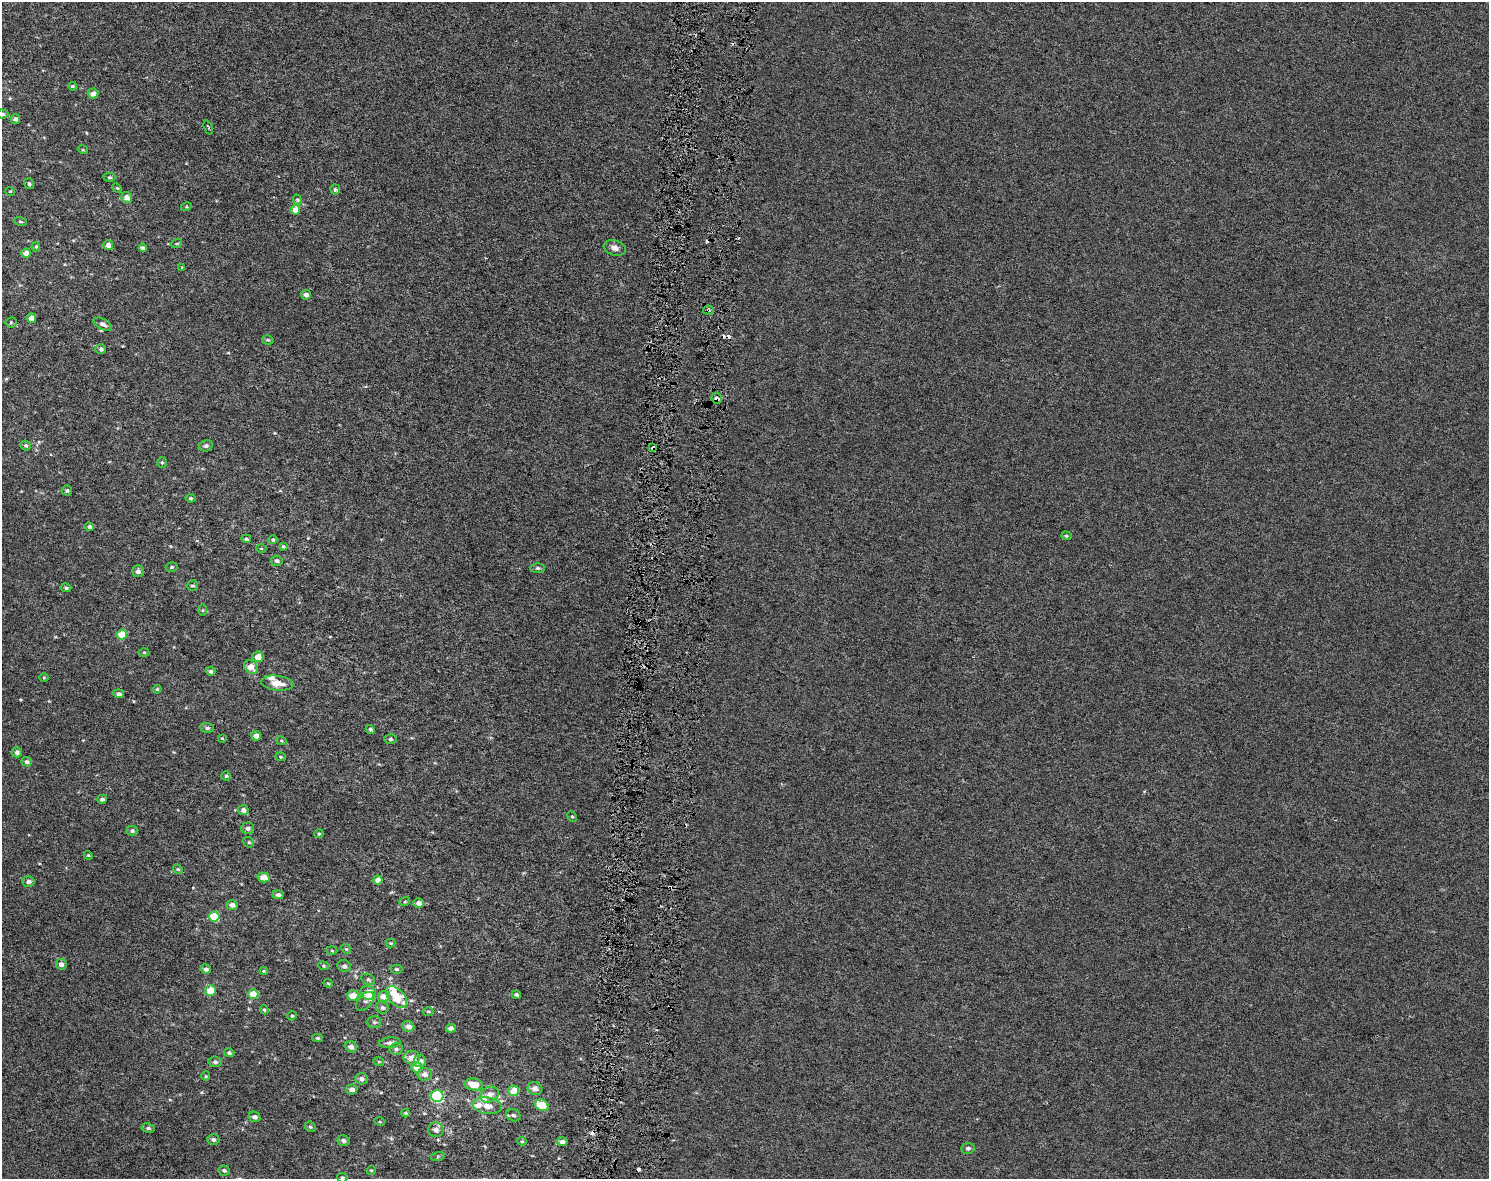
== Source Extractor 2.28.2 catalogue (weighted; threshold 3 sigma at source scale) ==
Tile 8 of 3 x 4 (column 2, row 3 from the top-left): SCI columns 1773-3259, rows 1178-2354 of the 4975 x 4717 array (HDU 1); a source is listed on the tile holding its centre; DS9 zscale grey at full resolution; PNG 1491 x 1181 px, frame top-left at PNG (2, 2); each listed source drawn as its Kron ellipse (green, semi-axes under 4 px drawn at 4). Shown black and unused: <1% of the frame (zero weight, under 3 of 6 exposures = <1% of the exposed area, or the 3 px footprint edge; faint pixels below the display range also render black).
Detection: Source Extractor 2.28.2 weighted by HDU 2 'WHT'; one run over the whole footprint, this tile lists its part. Background -2.74e-05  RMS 0.0023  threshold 0.00955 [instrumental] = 3 sigma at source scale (4.09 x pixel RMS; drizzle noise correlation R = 1.36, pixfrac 0.8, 0.0396/0.0396 arcsec/px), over >= 5 px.
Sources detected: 164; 7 cosmic-ray / hot-pixel residue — neither listed nor drawn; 8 inside a brighter listed object's ellipse — not listed separately; the other 149 listed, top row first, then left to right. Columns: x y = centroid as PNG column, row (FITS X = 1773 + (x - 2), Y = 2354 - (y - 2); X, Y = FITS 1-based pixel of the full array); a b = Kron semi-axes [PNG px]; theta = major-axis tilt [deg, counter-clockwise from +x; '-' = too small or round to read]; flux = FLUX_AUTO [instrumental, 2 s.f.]
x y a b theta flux
72 86 4 3 - 0.32
93 94 5 5 - 1.4
2 114 6 4 -4 0.41
15 119 5 4 - 0.67
208 127 7 3 -70 0.28
83 150 5 3 - 0.19
109 177 6 4 1 0.3
29 184 5 4 - 0.37
117 188 5 3 - 0.19
335 190 5 5 - 0.39
10 191 5 3 - 0.17
127 198 5 5 - 1.5
297 200 5 4 - 0.27
186 207 5 3 - 0.23
295 210 4 4 - 2.8
20 222 6 3 -19 0.23
177 243 5 3 - 0.18
108 245 5 5 - 1.4
36 247 5 4 - 0.28
143 248 4 4 - 0.59
615 248 11 7 -19 1.1
26 253 5 4 - 1.7
182 268 3 3 - 0.24
306 295 5 4 - 0.87
708 310 5 4 - 0.38
32 318 4 4 - 1.8
11 322 5 5 - 0.31
103 324 10 5 -29 0.85
268 340 6 4 -14 0.35
101 349 5 5 - 0.49
717 398 5 5 - 0.73
26 445 5 4 - 0.41
206 446 7 5 14 0.59
653 448 4 4 - 0.67
162 463 5 4 - 0.28
67 490 5 5 - 0.36
191 498 5 4 - 0.34
89 527 5 4 - 0.63
1066 536 5 4 - 0.3
246 539 5 4 - 0.41
273 540 5 4 - 0.27
283 546 4 3 - 0.3
261 548 5 3 - 0.17
277 561 6 5 - 0.57
172 567 6 4 16 0.32
538 568 7 5 0 0.41
138 571 6 6 - 0.89
192 586 5 5 - 0.35
66 588 5 4 - 0.44
203 610 5 4 - 0.25
122 635 5 5 - 4
144 652 5 3 - 0.21
258 657 6 5 - 2
251 667 8 6 -45 2.2
211 671 4 4 - 0.64
44 677 5 3 - 0.2
277 683 16 7 -7 2.3
157 689 4 4 - 0.2
119 694 5 4 - 0.58
207 728 7 4 -6 0.52
370 729 5 4 - 0.39
256 736 5 4 - 1.5
222 738 4 3 - 0.2
391 739 6 5 - 0.42
281 741 5 4 - 0.25
17 752 5 5 - 0.65
280 757 5 4 - 0.25
27 762 5 5 - 0.68
226 776 5 4 - 0.32
102 799 5 4 - 0.63
243 810 5 5 - 1.1
572 816 5 4 - 0.28
248 828 6 5 - 0.69
132 831 5 5 - 0.48
319 834 5 4 - 0.25
249 842 6 5 - 0.28
88 855 4 3 - 0.2
178 869 5 4 - 0.29
263 877 6 5 - 2.4
378 880 4 4 - 1.8
28 881 6 5 - 0.79
278 895 5 4 - 0.64
405 901 5 3 - 0.23
418 903 5 4 - 1.2
232 905 6 5 - 1.1
214 917 5 5 - 8
390 943 5 4 - 0.24
346 949 5 4 - 0.25
332 951 5 3 - 0.23
61 964 5 5 - 1
323 966 5 4 - 0.29
344 966 7 6 - 0.67
206 969 5 4 - 0.6
396 969 6 4 0 0.36
264 971 4 4 - 0.19
368 979 7 5 -26 0.42
328 983 4 4 - 0.23
211 991 5 5 - 4.6
368 993 8 7 - 3.4
253 994 5 4 - 4.3
516 995 4 3 - 0.46
353 996 5 5 - 2.6
384 996 6 5 - 2.4
397 997 13 7 -46 5.9
365 1001 11 6 50 0.65
382 1008 6 5 - 0.51
264 1010 5 3 - 0.28
428 1011 5 3 - 0.21
292 1016 5 4 - 0.28
374 1022 7 5 0 0.5
408 1026 6 5 - 1.1
451 1028 5 4 - 0.89
317 1038 5 4 - 0.34
390 1043 11 5 4 0.87
351 1047 6 5 - 1
396 1049 6 5 - 0.54
229 1053 5 4 - 0.43
412 1058 8 7 - 1.9
420 1061 6 6 - 1.2
215 1062 7 5 -9 0.56
379 1062 5 3 - 0.19
417 1067 5 5 - 2.5
424 1074 7 6 - 1.1
206 1076 4 4 - 0.22
361 1079 6 5 - 0.8
474 1084 9 6 -9 3.3
535 1088 7 6 - 1.1
352 1089 5 5 - 0.96
514 1091 5 5 - 3.7
489 1095 10 7 24 1.5
437 1096 6 6 - 20
542 1105 7 5 -28 4
487 1106 14 8 -8 2
406 1113 4 4 - 0.32
513 1115 7 6 - 0.57
254 1117 6 5 - 0.74
380 1122 5 3 - 0.19
310 1127 6 5 - 0.32
148 1128 6 4 -9 0.43
436 1130 7 7 - 1.2
213 1139 6 5 - 0.62
343 1141 6 5 - 0.65
522 1141 4 4 - 0.25
562 1142 6 4 0 0.9
968 1148 6 5 - 0.61
438 1156 7 4 19 0.34
224 1170 6 5 - 0.5
371 1170 4 4 - 0.23
342 1178 5 5 - 0.34
Overlapping masked pixels (flux is a lower limit): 3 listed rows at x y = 708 310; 717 398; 653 448
Isophote crosses this tile's border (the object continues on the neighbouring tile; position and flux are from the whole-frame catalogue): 2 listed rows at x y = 2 114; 342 1178